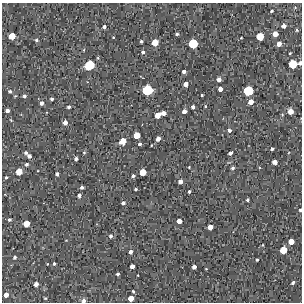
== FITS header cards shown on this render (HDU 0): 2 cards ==
NAXIS1  =                  300 / Width of image
NAXIS2  =                  300 / Height of image

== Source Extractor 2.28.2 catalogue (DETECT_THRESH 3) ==
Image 300 x 300 px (HDU 0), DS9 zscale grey, 1 PNG px = 1 image px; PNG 304 x 304 px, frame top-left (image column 1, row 300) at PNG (2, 3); no overlay
Background 1660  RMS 160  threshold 494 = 3 sigma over >= 5 px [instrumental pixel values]
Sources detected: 95; all 95 listed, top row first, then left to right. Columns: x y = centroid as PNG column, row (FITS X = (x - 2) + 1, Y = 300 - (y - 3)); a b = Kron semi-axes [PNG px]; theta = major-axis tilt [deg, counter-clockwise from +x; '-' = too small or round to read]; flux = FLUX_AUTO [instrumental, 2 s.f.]
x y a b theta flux
295 7 4 3 - 8000
272 11 3 2 - 16000
284 26 4 4 - 46000
104 27 3 3 - 28000
297 30 3 3 - 11000
177 34 4 3 - 16000
275 34 4 4 - 74000
12 36 5 5 - 160000
260 36 5 5 - 210000
113 37 2 2 - 8300
36 40 4 3 - 19000
141 41 3 3 - 19000
155 42 5 5 - 180000
193 44 6 6 - 390000
279 44 4 4 - 63000
84 50 4 3 - 8200
143 52 4 4 - 26000
290 53 3 2 - 10000
300 63 4 3 - 42000
293 64 6 6 - 300000
89 65 7 6 - 440000
184 71 4 3 - 34000
219 79 4 4 - 57000
186 84 4 4 - 68000
220 89 4 4 - 64000
147 90 7 6 - 510000
10 91 4 4 - 22000
248 91 6 6 - 430000
202 95 3 3 - 12000
24 96 4 4 - 25000
52 99 3 3 - 20000
251 102 4 4 - 88000
41 103 4 4 - 37000
205 106 3 3 - 9900
69 107 3 3 - 25000
193 107 3 3 - 29000
7 110 4 4 - 39000
184 111 4 4 - 47000
291 111 4 4 - 99000
163 113 4 4 - 58000
158 115 5 4 - 130000
11 120 4 3 - 8400
65 122 4 4 - 57000
229 130 4 4 - 31000
137 135 5 5 - 160000
158 139 4 4 - 56000
123 141 6 4 37 130000
140 144 4 3 - 27000
151 145 2 2 - 6700
272 149 4 3 - 24000
84 152 5 4 - 14000
26 153 4 3 - 22000
230 153 4 3 - 40000
29 156 4 4 - 42000
76 159 4 3 - 30000
274 162 4 4 - 62000
26 164 4 4 - 25000
189 167 2 2 - 8400
233 168 5 4 - 22000
19 172 5 5 - 150000
143 172 5 5 - 170000
57 174 4 3 - 26000
133 176 4 4 - 25000
6 177 3 3 - 14000
180 181 4 4 - 49000
82 187 4 3 - 25000
135 189 3 3 - 17000
189 191 3 3 - 17000
79 195 4 4 - 34000
247 200 3 3 - 20000
123 203 4 4 - 26000
300 210 3 3 - 24000
9 220 4 4 - 21000
179 221 4 4 - 63000
26 224 5 5 - 140000
210 227 4 4 - 81000
111 236 5 5 - 25000
291 242 5 4 - 120000
262 245 4 2 - 7100
283 250 5 5 - 200000
130 252 4 4 - 35000
14 257 4 4 - 21000
257 260 3 3 - 16000
54 263 4 3 - 17000
47 264 3 2 - 5700
132 266 4 4 - 64000
194 267 4 4 - 49000
118 274 3 3 - 22000
293 283 4 3 - 21000
36 284 4 4 - 61000
133 291 4 3 - 15000
6 295 5 4 - 70000
45 298 4 3 - 10000
131 298 5 4 - 110000
84 301 5 4 - 39000
At the frame edge (FLAGS 8, measured only in part): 3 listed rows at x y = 300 63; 300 210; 84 301

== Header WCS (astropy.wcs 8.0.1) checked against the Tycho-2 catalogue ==
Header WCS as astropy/WCSLIB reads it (CRVAL/CRPIX/CD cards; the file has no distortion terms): RA---TAN/DEC--TAN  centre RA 18:05:26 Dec -21:49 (271.36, -21.82 deg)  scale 1.7 arcsec/px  FOV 8.5' x 8.5'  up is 0 deg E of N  parity normal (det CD < 0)
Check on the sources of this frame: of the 60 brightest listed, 4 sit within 2.5 arcsec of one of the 5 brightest Tycho-2 stars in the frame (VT <= 12.21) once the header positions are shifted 1.22 arcsec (0.55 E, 1.09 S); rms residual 1.01 arcsec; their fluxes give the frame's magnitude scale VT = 25.20 - 2.5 log10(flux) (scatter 0.14 mag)
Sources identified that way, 4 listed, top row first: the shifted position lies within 2.5 arcsec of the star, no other Tycho-2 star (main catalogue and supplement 1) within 5.0 arcsec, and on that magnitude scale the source's flux lands within +1.5 / -3 mag of the star's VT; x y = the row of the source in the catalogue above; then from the Tycho-2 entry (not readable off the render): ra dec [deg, ICRS J2000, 3 dp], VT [Tycho-2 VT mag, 2 dp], TYC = Tycho-2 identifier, HIP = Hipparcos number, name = IAU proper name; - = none
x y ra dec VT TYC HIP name
293 64 271.285 -21.777 11.81 6263-1505-1 - -
89 65 271.389 -21.778 10.94 6263-2090-1 - -
147 90 271.359 -21.789 10.80 6263-2207-1 - -
248 91 271.308 -21.790 11.25 6263-121-1 - -